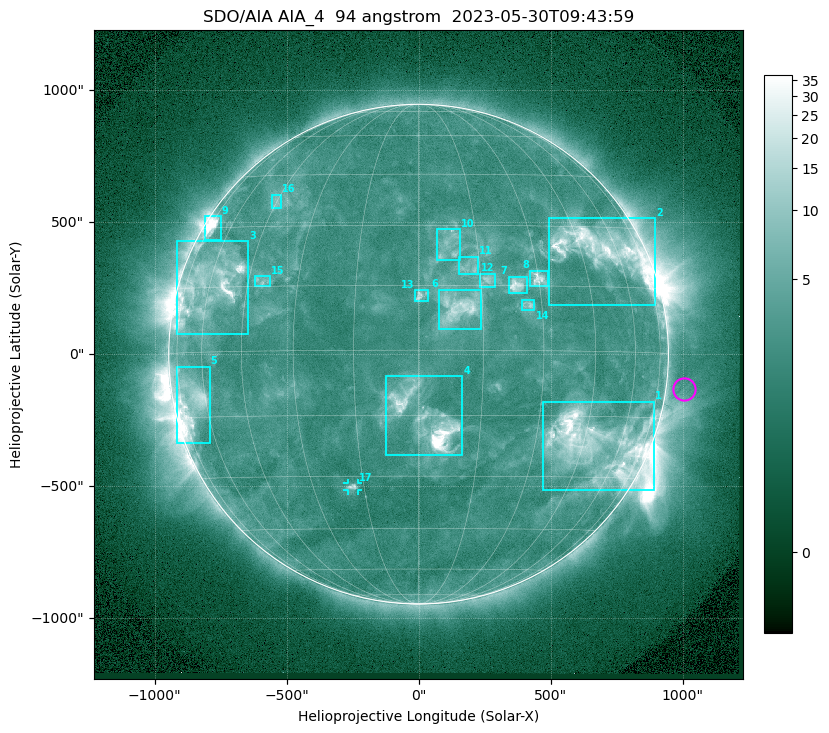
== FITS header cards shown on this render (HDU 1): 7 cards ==
TELESCOP= 'SDO/AIA '           / For AIA: SDO/AIA
INSTRUME= 'AIA_4   '           / For AIA: AIA_ATA1, AIA_ATA2, AIA_ATA3 or AIA_AT
WAVELNTH=                   94 / [angstrom] Wavelength
WAVEUNIT= 'angstrom'           / Wavelength unit: angstrom
DATE-OBS= '2023-05-30T09:43:59.122' / [ISO] Date when observation started; ISO 8
CTYPE1  = 'HPLN-TAN'           / CTYPE1: HPLN
CTYPE2  = 'HPLT-TAN'           / CTYPE2: HPLT

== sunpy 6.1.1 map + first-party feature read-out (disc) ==
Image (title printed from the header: SDO/AIA AIA_4  94 angstrom  2023-05-30T09:43:59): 1024 x 1024 px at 2.4 arcsec/px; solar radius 947 arcsec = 394 px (full disc in frame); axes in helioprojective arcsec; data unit not stated in the header (colour bar unlabelled)
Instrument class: DISC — disc imager (sunpy class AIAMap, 94 A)
Bright regions (active regions / flare kernels): reference = the median radial profile (limb darkening/brightening removed); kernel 9 px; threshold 5 sigma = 3.88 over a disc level ~2.55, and >= 1.15x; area >= 12 px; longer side >= 9 px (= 22 arcsec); searched inside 0.97 R_sun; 17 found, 17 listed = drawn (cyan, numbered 1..; 1 of them under ~33 arcsec drawn as corner ticks so the feature stays visible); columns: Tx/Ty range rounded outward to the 5 arcsec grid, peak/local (2 s.f.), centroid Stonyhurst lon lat
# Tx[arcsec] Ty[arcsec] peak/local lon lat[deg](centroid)
1 470..895 -515..-180 16 +49 -22
2 495..900 185..515 11 +53 +24
3 -915..-645 75..430 11 -59 +15
4 -125..165 -385..-85 23 +2 -16
5 -920..-790 -340..-45 7.4 -67 -11
6 80..240 95..245 6.4 +9 +10
7 340..410 230..295 8 +24 +15
8 420..490 255..320 7.4 +30 +17
9 -810..-745 430..525 14 -70 +30
10 70..155 355..475 3.7 +8 +25
11 150..225 305..370 3.7 +13 +19
12 230..290 255..305 4.6 +17 +16
13 -15..35 200..245 4.5 +0 +13
14 390..440 165..205 4.3 +26 +10
15 -625..-565 255..295 3.6 -41 +16
16 -555..-520 550..605 3.2 -45 +37
17 -270..-230 -515..-490 5 -18 -33
Off-limb structures (1.02-1.3 R_sun): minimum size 162 px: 2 found; the strongest spans PA ~225..305 deg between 1.02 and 1.3 R_sun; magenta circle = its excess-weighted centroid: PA ~265 deg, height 1.07 R_sun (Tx ~1005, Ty ~-130 arcsec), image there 1.5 x the reference